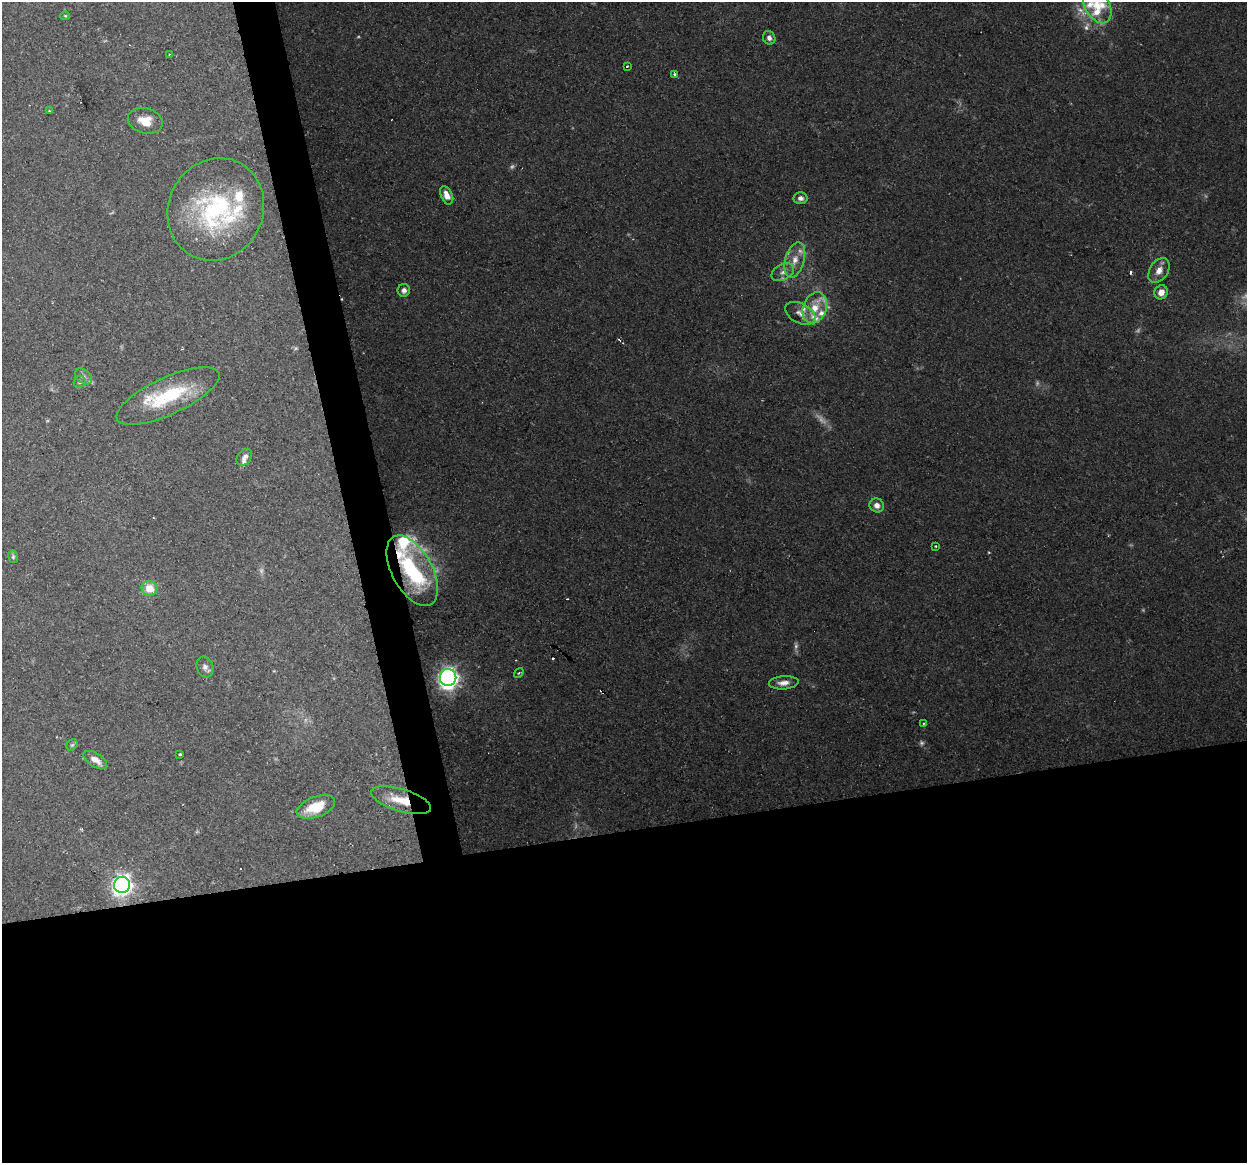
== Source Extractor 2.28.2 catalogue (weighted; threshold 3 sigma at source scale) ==
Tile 15 of 4 x 4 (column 3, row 4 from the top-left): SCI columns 2489-3733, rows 85-1245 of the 4977 x 4761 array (HDU 1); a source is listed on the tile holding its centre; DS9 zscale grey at full resolution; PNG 1249 x 1165 px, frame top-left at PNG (2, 2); each listed source drawn as its Kron ellipse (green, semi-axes under 4 px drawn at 4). Shown black and unused: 31% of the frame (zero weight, under 2 of 3 exposures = <1% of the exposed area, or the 3 px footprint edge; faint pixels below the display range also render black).
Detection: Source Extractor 2.28.2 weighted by HDU 2 'WHT'; one run over the whole footprint, this tile lists its part. Background 0.148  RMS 0.0061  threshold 0.0276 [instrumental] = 3 sigma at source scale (4.5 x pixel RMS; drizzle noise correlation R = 1.50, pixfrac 1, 0.0396/0.0396 arcsec/px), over >= 5 px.
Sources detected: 71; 15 too faint to see at this stretch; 6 cosmic-ray / hot-pixel residue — neither listed nor drawn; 12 inside a brighter listed object's ellipse — not listed separately; the other 38 listed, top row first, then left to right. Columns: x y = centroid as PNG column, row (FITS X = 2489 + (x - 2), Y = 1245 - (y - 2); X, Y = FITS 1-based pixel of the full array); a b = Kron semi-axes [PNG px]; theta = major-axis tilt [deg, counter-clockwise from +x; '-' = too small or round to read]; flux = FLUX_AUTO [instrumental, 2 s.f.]
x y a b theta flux
1097 5 19 12 -61 13
65 16 5 4 - 0.76
769 38 7 6 - 2.7
169 55 3 2 - 0.7
627 67 3 3 - 1.7
675 74 4 4 - 1.6
49 111 4 4 - 0.56
145 121 18 12 -13 9.5
447 195 9 5 -65 5.7
800 198 7 6 - 3
216 209 52 47 64 96
795 260 18 9 74 8.1
1159 270 14 9 57 5.6
783 272 12 7 28 4
404 290 6 6 - 3
1161 292 7 6 - 5.1
815 308 16 11 69 10
800 313 16 9 -27 5.3
84 376 9 6 -39 2.4
80 382 6 6 - 1.4
168 396 56 18 24 45
244 457 9 6 50 2.5
877 505 7 7 - 4
936 546 3 2 - 0.67
13 557 6 5 - 1
412 571 39 20 -61 72
149 588 8 7 - 10
205 667 10 8 -71 2.8
519 673 5 3 - 0.67
448 677 8 8 - 290
784 683 15 6 4 4.7
923 723 3 3 - 0.68
72 745 6 5 - 0.98
180 754 3 3 - 1.2
95 760 13 6 -32 5.3
401 800 31 11 -17 19
316 807 20 10 20 18
122 885 8 8 - 290
Overlapping masked pixels (flux is a lower limit): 2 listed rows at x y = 412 571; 401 800
Isophote crosses this tile's border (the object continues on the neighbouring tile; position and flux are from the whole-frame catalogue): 1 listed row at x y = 1097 5